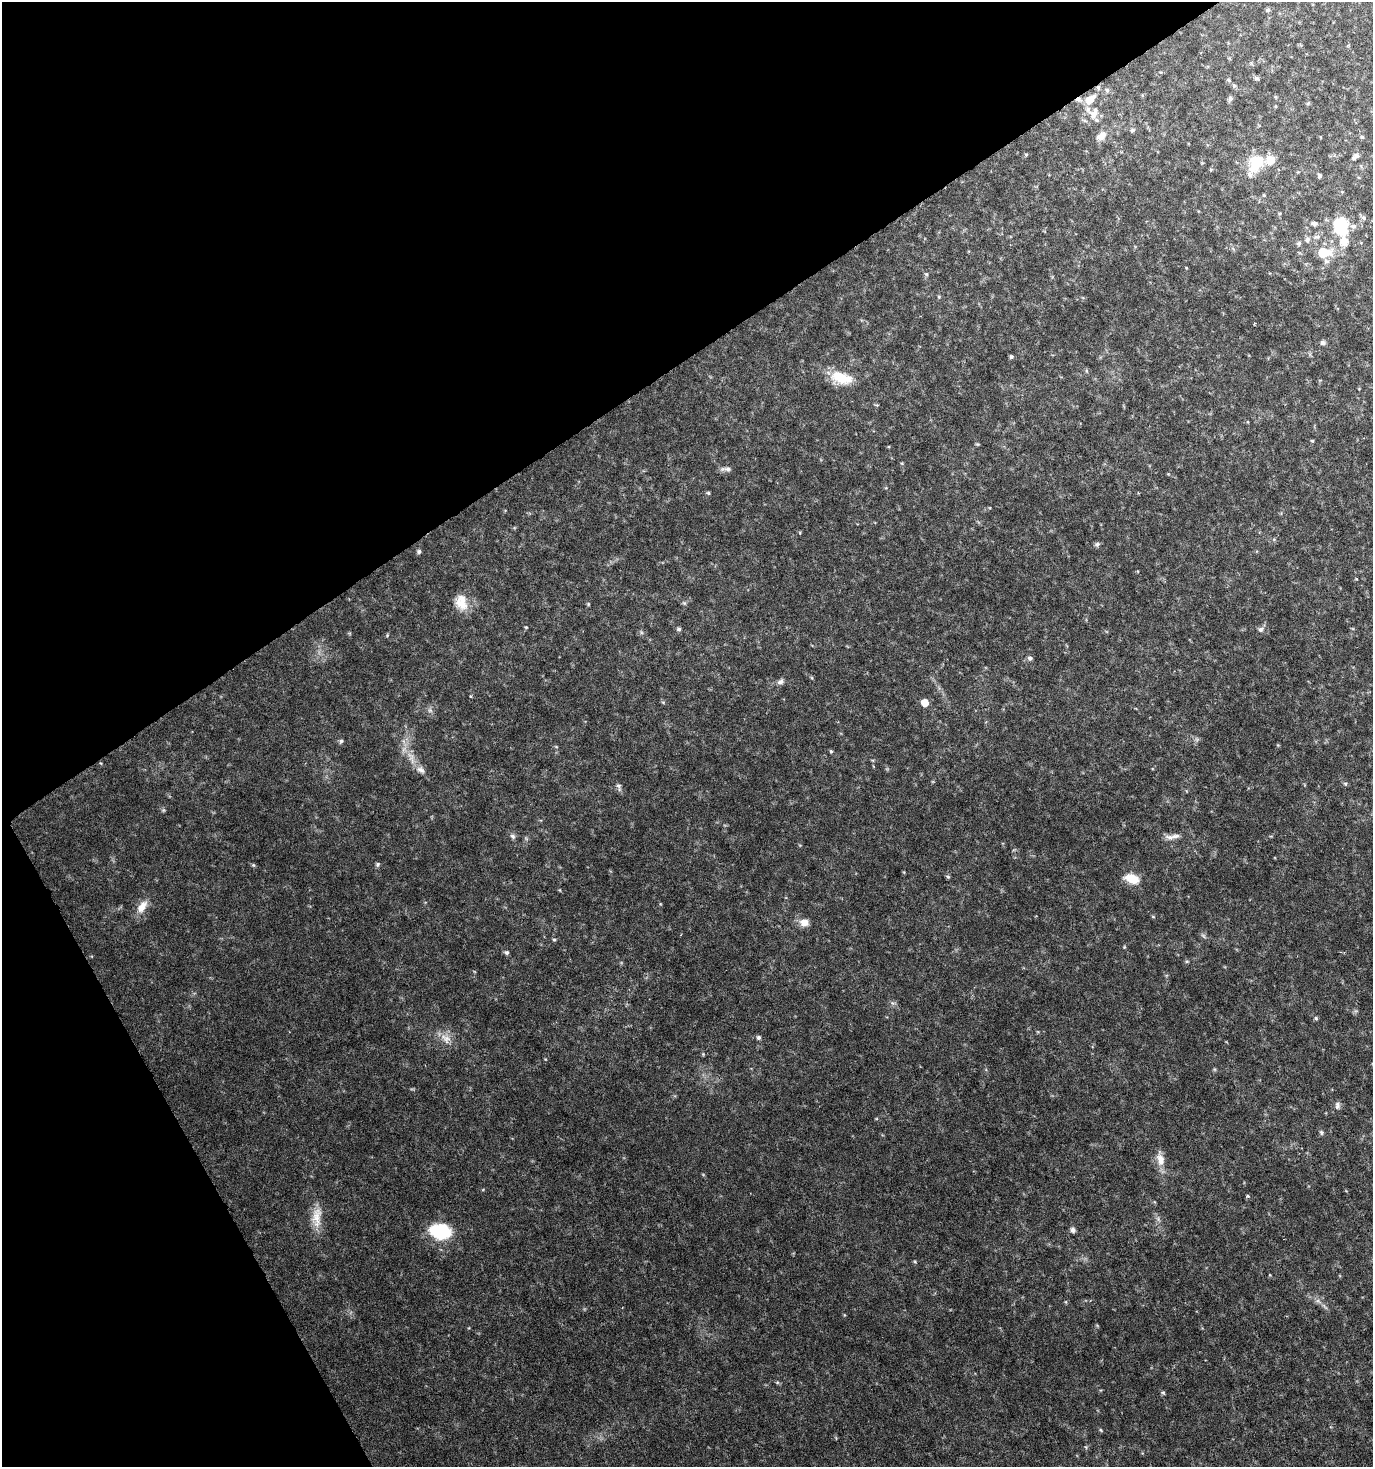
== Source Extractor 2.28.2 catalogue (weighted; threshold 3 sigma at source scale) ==
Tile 5 of 4 x 4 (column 1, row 2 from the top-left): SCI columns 176-1546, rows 2932-4396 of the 5772 x 5867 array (HDU 1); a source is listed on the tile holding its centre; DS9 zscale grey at full resolution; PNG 1375 x 1469 px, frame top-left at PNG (2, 2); no overlay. Shown black and unused: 31% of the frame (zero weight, under 3 of 6 exposures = <1% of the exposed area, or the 3 px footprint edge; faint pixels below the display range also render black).
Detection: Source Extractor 2.28.2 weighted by HDU 2 'WHT'; one run over the whole footprint, this tile lists its part. Background 0.0202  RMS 0.002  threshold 0.00831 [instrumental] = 3 sigma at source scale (4.09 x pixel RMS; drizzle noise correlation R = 1.36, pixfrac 0.8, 0.0396/0.0396 arcsec/px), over >= 5 px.
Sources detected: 91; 2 cosmic-ray / hot-pixel residue — not listed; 7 inside a brighter listed object's ellipse — not listed separately; the other 82 listed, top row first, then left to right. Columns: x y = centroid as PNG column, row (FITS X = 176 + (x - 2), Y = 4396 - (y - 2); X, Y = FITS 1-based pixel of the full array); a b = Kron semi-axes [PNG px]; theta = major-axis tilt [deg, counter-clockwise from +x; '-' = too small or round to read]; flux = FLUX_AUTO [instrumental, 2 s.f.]
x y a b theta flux
1268 10 6 5 - 0.36
1256 78 6 5 - 0.41
1229 80 6 4 -71 0.26
1107 90 6 6 - 0.43
1230 99 7 6 - 0.51
1090 100 14 9 40 2.2
1093 114 13 12 - 2.1
1132 130 6 5 - 0.35
1101 136 13 10 38 1.7
1362 137 6 5 - 0.29
1026 155 5 4 - 0.22
1355 156 11 6 40 0.62
1256 163 22 16 58 5.6
1320 176 5 5 - 0.37
1364 218 8 6 -18 0.48
1314 223 7 5 -8 0.64
1341 226 21 16 -79 7.7
1307 240 9 7 71 0.64
1299 243 6 5 - 0.4
1323 253 15 9 4 4.7
926 274 6 4 -43 0.25
939 297 5 4 - 0.2
1323 342 7 6 - 0.46
1011 357 4 4 - 0.34
1086 371 6 4 73 0.24
841 378 29 15 -14 5.1
1312 441 4 4 - 0.19
977 444 6 4 -41 0.21
726 469 15 5 1 0.73
708 493 5 4 - 0.23
1097 544 7 6 - 0.43
419 551 5 5 - 0.42
1356 579 4 3 - 0.18
684 603 6 5 - 0.33
462 604 22 15 -29 3.1
588 604 5 4 - 0.21
526 627 4 4 - 0.18
679 629 6 5 - 0.39
1260 629 7 7 - 0.56
641 632 6 4 -72 0.28
1030 658 7 6 - 0.46
780 682 9 7 33 0.67
470 696 4 3 - 0.19
663 702 6 4 -19 0.22
924 703 7 6 - 1.9
430 710 7 6 - 0.54
341 741 6 5 - 0.38
831 751 5 4 - 0.26
411 758 22 9 -70 2.5
1345 784 6 5 - 0.31
619 787 12 6 -73 0.57
163 810 6 5 - 0.27
513 836 8 6 -52 0.51
1175 836 17 7 9 1.3
377 864 6 5 - 0.33
253 865 5 5 - 0.24
948 876 6 5 - 0.29
1132 879 17 9 -15 3.5
142 907 20 10 56 2.2
1153 917 6 4 -2 0.19
804 922 12 10 -3 1.5
1203 936 7 4 -45 0.38
554 940 5 4 - 0.26
1124 947 5 4 - 0.18
507 952 6 6 - 0.4
1187 961 6 4 0 0.24
893 1003 7 6 - 0.43
1316 1018 6 4 -24 0.29
758 1037 6 6 - 0.41
446 1038 17 11 -35 2
1337 1105 10 7 89 0.64
1321 1132 6 5 - 0.38
1160 1159 20 10 -78 2.2
1248 1196 5 4 - 0.36
316 1217 30 13 85 3.3
1073 1230 6 5 - 0.73
440 1231 24 16 -9 9
1270 1275 5 3 - 0.15
1318 1301 8 4 -37 0.55
1163 1392 6 4 -1 0.25
1101 1430 6 3 -70 0.21
1086 1447 5 4 - 0.23
Unlisted compact peaks at least as high as the median listed source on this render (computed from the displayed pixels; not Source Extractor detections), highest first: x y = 915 1262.